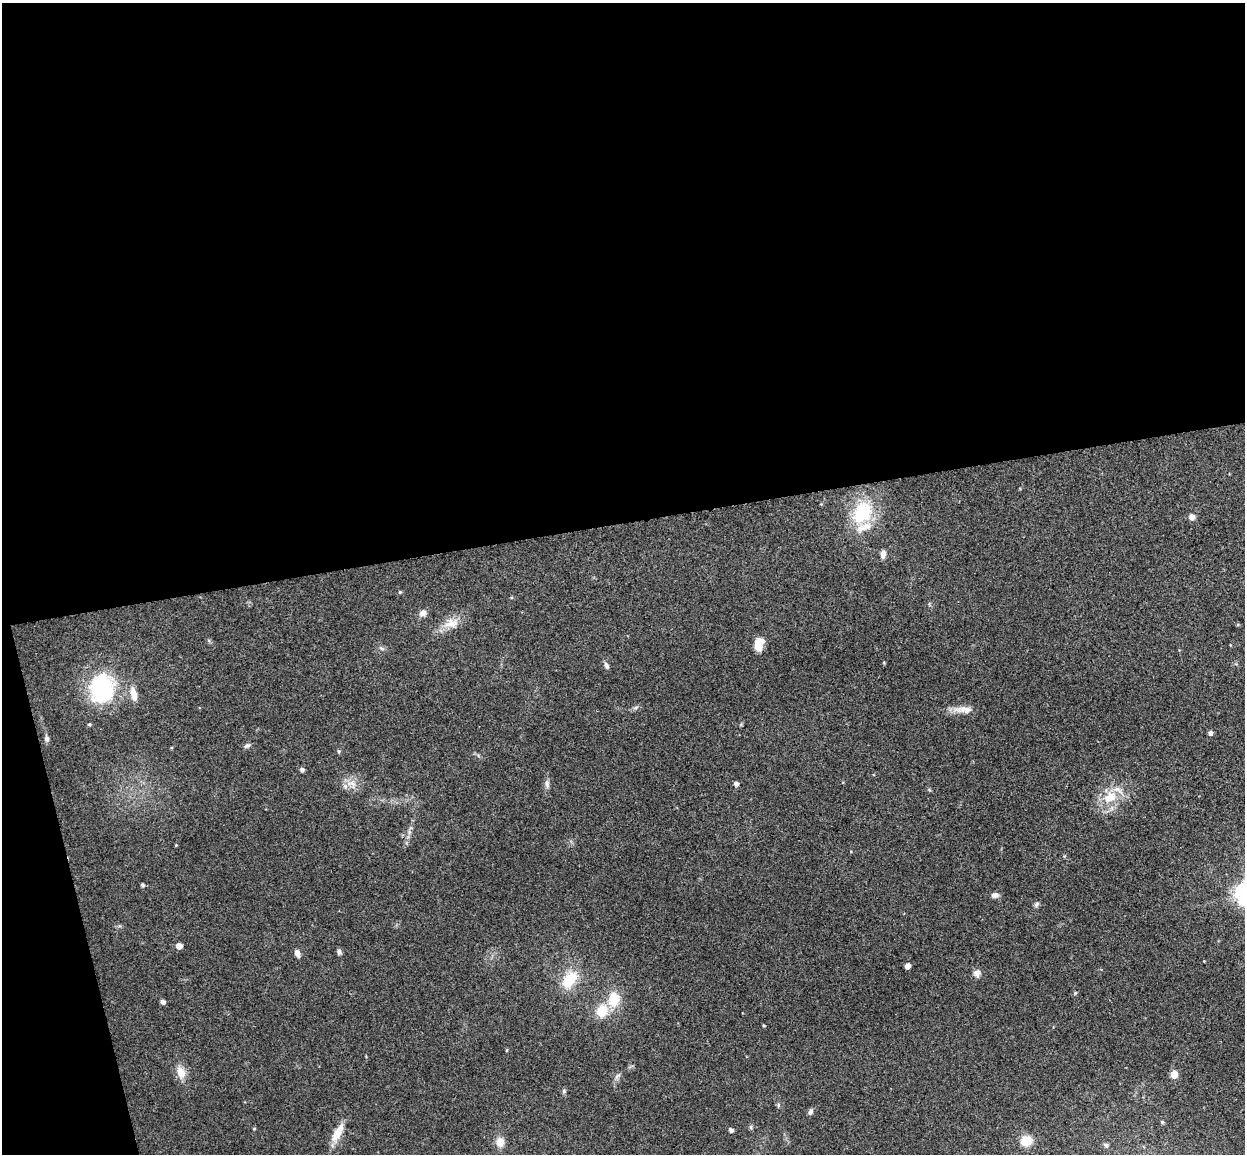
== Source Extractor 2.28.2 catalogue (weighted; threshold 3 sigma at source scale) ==
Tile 1 of 4 x 4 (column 1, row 1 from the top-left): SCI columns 57-1299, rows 3607-4758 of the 5086 x 5028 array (HDU 1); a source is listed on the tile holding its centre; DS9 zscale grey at full resolution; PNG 1247 x 1156 px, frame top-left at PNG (2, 3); no overlay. Shown black and unused: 48% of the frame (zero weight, under 3 of 4 exposures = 5% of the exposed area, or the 3 px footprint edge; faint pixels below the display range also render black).
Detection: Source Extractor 2.28.2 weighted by HDU 2 'WHT'; one run over the whole footprint, this tile lists its part. Background 0.0743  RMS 0.0078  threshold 0.035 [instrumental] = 3 sigma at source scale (4.5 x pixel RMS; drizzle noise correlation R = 1.50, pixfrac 1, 0.05/0.05 arcsec/px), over >= 5 px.
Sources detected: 53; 3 inside a brighter listed object's ellipse — not listed separately; the other 50 listed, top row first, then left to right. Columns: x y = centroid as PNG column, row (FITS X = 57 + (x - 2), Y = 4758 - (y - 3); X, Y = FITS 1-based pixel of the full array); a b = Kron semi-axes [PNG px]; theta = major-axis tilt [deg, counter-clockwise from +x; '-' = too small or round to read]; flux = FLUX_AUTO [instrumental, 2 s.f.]
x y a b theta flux
862 512 31 23 56 43
1192 517 7 6 - 4.5
883 554 10 6 87 3.6
400 592 4 4 - 0.91
423 613 10 8 49 3.7
452 623 22 12 11 11
759 644 14 9 73 11
382 649 8 3 -19 1.4
606 665 9 5 -63 2.1
102 689 31 26 81 76
133 694 18 8 -77 7.9
636 707 7 4 20 1.4
963 709 28 8 0 8.5
89 724 5 4 - 0.98
1210 733 5 4 - 2.7
47 739 8 6 86 2.3
247 746 9 5 19 1.9
302 770 5 5 - 2.1
352 784 15 11 -22 7.8
547 784 12 6 -86 2.9
736 784 5 5 - 2.8
1110 797 21 15 34 18
176 845 4 3 - 0.66
142 885 5 4 - 1.4
995 895 9 6 2 3.3
1036 904 9 5 46 1.7
179 946 5 4 - 8.2
339 952 7 5 -84 2
297 953 8 5 -75 3.9
908 966 4 4 - 6
977 973 10 9 - 3.5
569 980 21 12 50 24
1075 993 6 4 45 0.94
614 999 18 13 83 19
163 1002 4 4 - 2.8
602 1011 13 12 - 17
764 1025 4 3 - 0.74
181 1072 14 10 -68 9.2
1174 1074 5 5 - 19
617 1076 9 4 35 2
564 1091 6 5 - 1.4
810 1112 8 5 65 2.1
1162 1122 4 4 - 1
751 1127 6 4 73 1.1
254 1129 5 3 - 0.69
731 1130 4 4 - 2.7
338 1133 29 10 61 12
1026 1141 13 10 23 14
500 1142 11 9 -84 7.9
1106 1145 7 5 -48 2.2